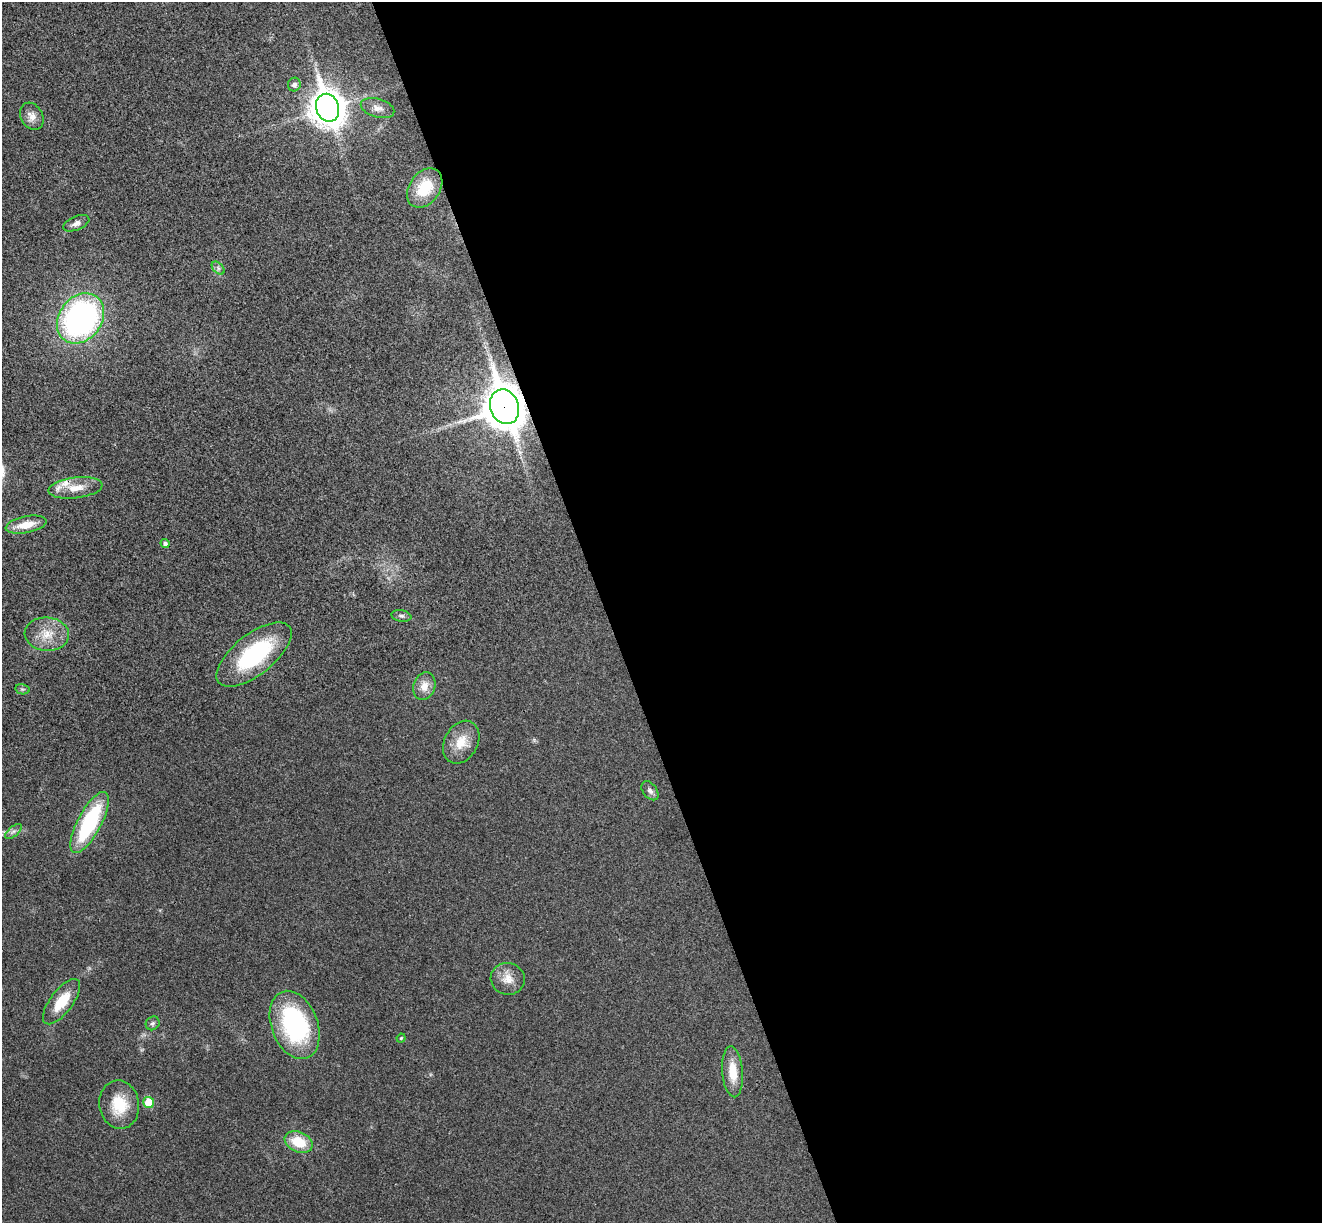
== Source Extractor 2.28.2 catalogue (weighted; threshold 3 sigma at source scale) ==
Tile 8 of 4 x 4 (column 4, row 2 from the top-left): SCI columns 4017-5336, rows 2613-3833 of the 5394 x 5345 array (HDU 1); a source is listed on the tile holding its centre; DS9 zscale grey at full resolution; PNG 1324 x 1225 px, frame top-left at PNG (2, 2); each listed source drawn as its Kron ellipse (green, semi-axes under 4 px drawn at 4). Shown black and unused: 54% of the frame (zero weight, under 3 of 4 exposures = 6% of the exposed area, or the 3 px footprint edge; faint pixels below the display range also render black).
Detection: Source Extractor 2.28.2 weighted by HDU 2 'WHT'; one run over the whole footprint, this tile lists its part. Background 0.0349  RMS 0.0066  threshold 0.0298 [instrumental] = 3 sigma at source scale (4.5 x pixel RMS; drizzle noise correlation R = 1.50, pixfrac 1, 0.05/0.05 arcsec/px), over >= 5 px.
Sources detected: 32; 2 inside a brighter listed object's ellipse — not listed separately; the other 30 listed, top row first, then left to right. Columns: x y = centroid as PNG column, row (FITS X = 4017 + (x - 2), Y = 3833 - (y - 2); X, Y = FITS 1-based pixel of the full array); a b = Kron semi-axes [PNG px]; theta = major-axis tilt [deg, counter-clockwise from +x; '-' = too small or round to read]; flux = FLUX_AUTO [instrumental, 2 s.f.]
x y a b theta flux
294 84 7 6 - 2.6
328 108 14 11 -70 1200
378 108 17 9 -17 4.9
32 116 14 11 -61 5.5
425 188 21 15 54 19
76 223 14 6 23 3.3
218 268 8 5 -46 1.8
80 318 27 21 53 190
505 407 18 14 -71 1800
75 488 27 10 7 11
26 525 21 8 11 11
165 543 5 4 - 2
401 616 10 5 -11 1.8
47 634 22 16 -4 14
254 654 45 20 38 62
424 686 14 10 71 7.4
22 689 7 5 -10 1.2
461 742 23 16 62 13
650 791 11 7 -52 2.6
89 823 34 11 62 65
13 831 10 5 39 2.1
508 979 17 16 - 8.4
62 1002 27 11 53 17
153 1023 7 6 - 1.7
295 1025 35 23 -69 94
401 1038 4 4 - 0.84
733 1072 25 10 -86 14
149 1102 5 5 - 16
119 1105 24 20 -80 21
299 1142 14 10 -23 17
Overlapping masked pixels (flux is a lower limit): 1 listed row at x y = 505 407